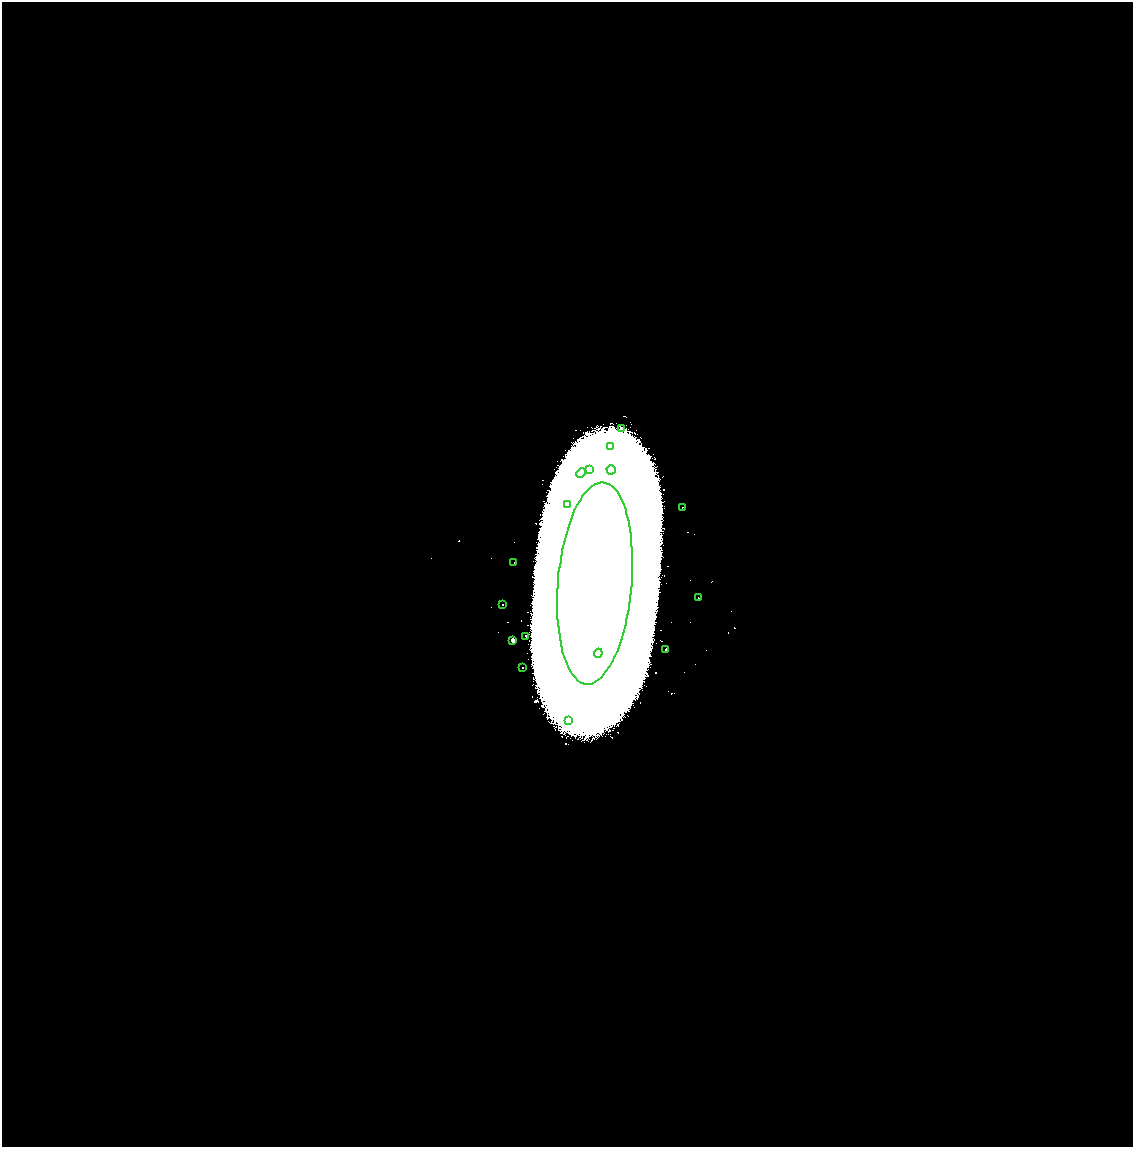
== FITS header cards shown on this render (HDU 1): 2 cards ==
NAXIS1  =                 2262
NAXIS2  =                 2289

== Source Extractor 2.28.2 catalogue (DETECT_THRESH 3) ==
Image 2262 x 2289 px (HDU 1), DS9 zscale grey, zoomed out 1/2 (1 PNG px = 2 x 2 image px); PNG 1135 x 1149 px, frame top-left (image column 2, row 2289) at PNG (2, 2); each listed source drawn as its Kron ellipse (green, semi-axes under 4 px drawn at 4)
Background 5.56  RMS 1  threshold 3.04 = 3 sigma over >= 5 px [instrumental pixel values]
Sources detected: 21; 4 cannot appear on this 1/2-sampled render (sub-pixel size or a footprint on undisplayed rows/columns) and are neither listed nor drawn; the other 17 listed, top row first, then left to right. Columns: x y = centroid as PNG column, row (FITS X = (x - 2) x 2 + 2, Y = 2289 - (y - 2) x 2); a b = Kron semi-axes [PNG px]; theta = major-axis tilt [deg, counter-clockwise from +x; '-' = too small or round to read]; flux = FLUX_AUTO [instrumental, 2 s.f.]
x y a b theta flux
622 428 2 1 - 7.9e+01
611 447 3 2 - 1.1e+02
590 469 3 3 - 1.7e+02
611 470 4 4 - 6.9e+02
581 473 5 4 - 3.9e+02
567 504 3 3 - 7.0e+02
682 507 2 1 - 1.1e+02
514 563 2 2 - 1.1e+02
595 583 101 37 85 1.5e+06
698 598 2 2 - 1.7e+02
503 604 2 2 - 1.9e+02
526 636 2 2 - 2.7e+02
512 640 2 2 - 2.3e+03
666 649 2 2 - 4.9e+02
598 653 4 4 - 5.1e+04
522 668 2 2 - 2.2e+02
569 720 3 2 - 4.8e+03
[4 sub-pixel or undisplayed-footprint detections neither listed nor drawn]